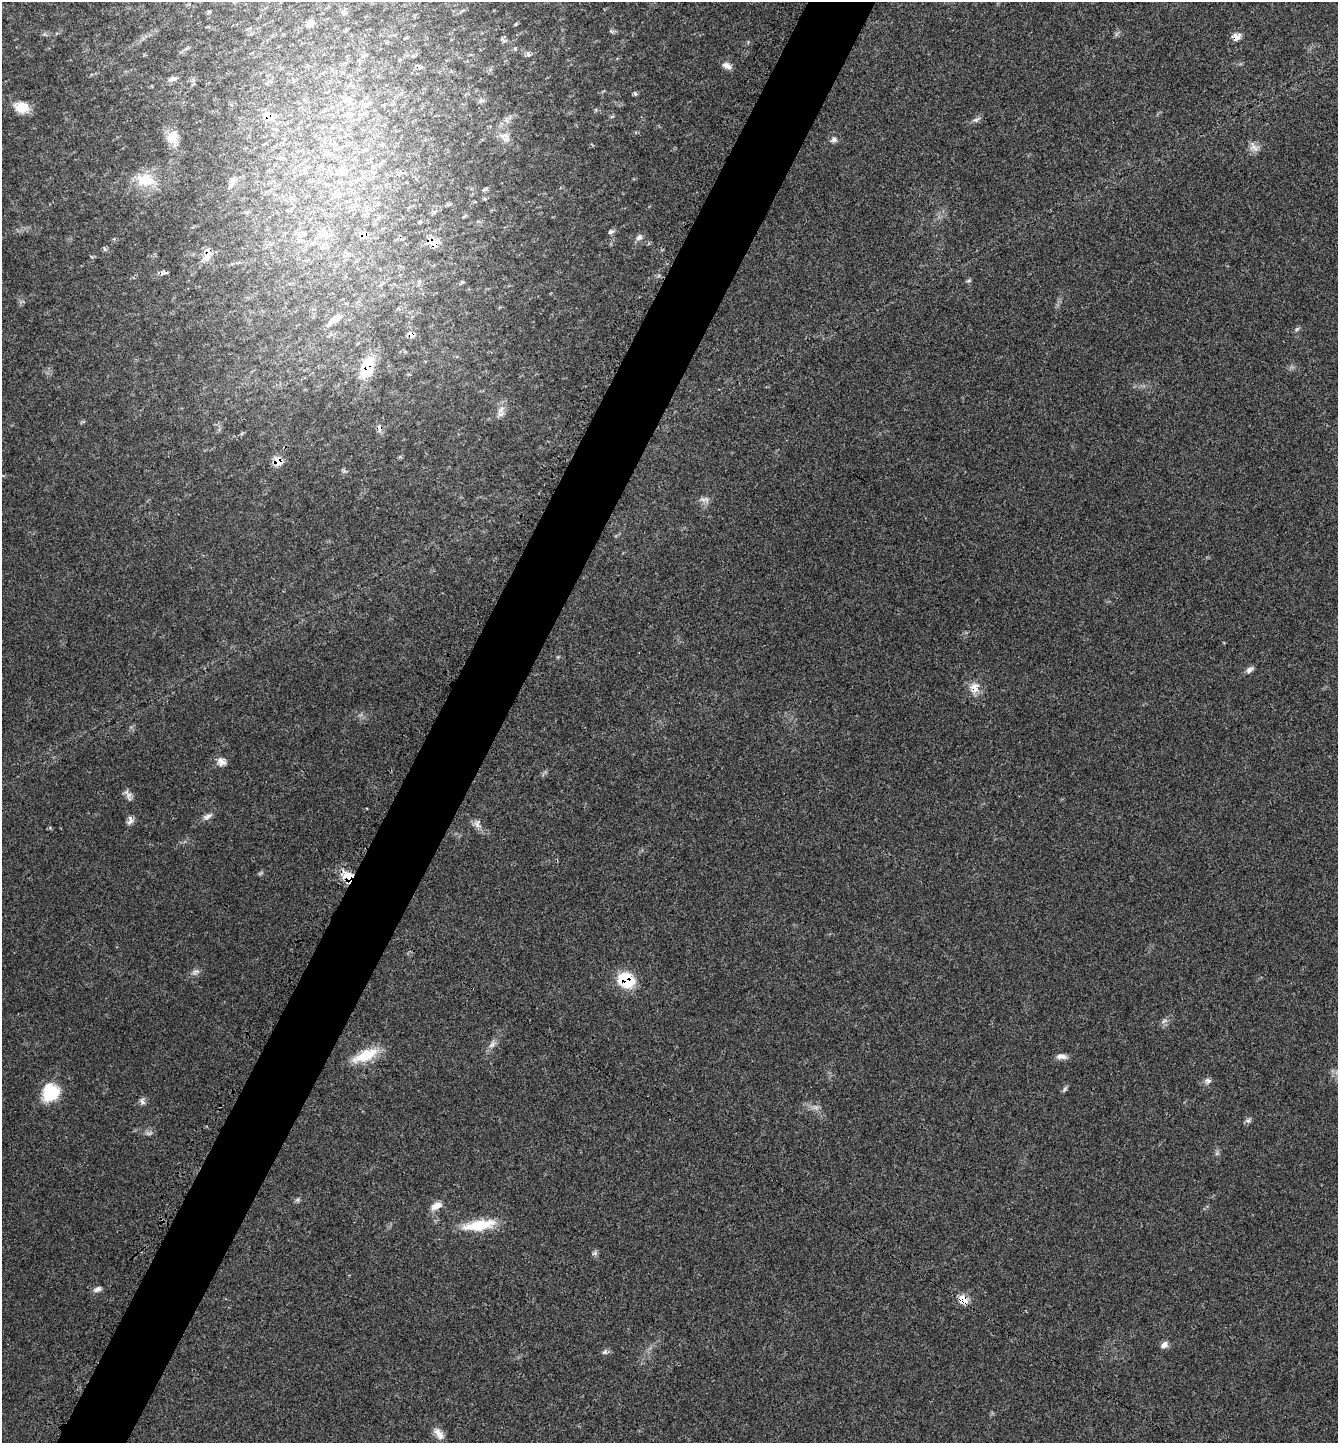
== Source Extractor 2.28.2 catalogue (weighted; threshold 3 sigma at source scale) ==
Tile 7 of 4 x 4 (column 3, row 2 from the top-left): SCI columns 2859-4194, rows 2925-4365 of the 5851 x 5844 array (HDU 1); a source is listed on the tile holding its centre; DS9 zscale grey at full resolution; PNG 1340 x 1445 px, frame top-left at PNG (2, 2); no overlay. Shown black and unused: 5% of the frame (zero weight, under 3 of 4 exposures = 2% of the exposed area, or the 3 px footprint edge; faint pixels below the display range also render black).
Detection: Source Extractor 2.28.2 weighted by HDU 2 'WHT'; one run over the whole footprint, this tile lists its part. Background 0.0451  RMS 0.0045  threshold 0.0202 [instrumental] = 3 sigma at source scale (4.5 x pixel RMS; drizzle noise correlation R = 1.50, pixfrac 1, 0.05/0.05 arcsec/px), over >= 5 px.
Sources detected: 87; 3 too faint to see at this stretch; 1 cosmic-ray / hot-pixel residue — not listed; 4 inside a brighter listed object's ellipse — not listed separately; the other 79 listed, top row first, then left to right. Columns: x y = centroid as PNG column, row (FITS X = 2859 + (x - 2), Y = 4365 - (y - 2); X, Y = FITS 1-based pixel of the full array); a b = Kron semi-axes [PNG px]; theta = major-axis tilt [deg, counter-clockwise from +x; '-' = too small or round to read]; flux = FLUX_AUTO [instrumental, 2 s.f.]
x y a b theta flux
344 12 9 8 - 1.6
310 24 12 8 72 2.9
516 24 6 3 71 0.48
611 31 7 4 -19 0.77
44 34 8 5 -26 0.93
1236 37 10 9 - 3.3
504 41 7 4 43 0.9
528 54 8 5 -67 1.3
727 66 13 8 -27 2.6
420 67 10 5 -17 1
173 79 13 6 9 1.9
635 93 8 4 -63 0.76
347 100 16 9 7 4.5
481 101 10 5 17 1
366 105 8 5 30 1.5
22 107 19 14 -19 7.9
269 116 15 12 -41 5.6
510 117 7 4 72 1
976 120 11 6 18 1.5
173 138 20 15 -76 6.5
506 138 16 10 85 3.9
834 140 9 8 - 1.7
1254 147 15 11 -41 3.2
341 172 16 11 9 4.7
358 179 8 5 14 1.2
145 180 28 18 -9 13
232 182 15 6 70 2.1
366 209 10 5 -78 1.6
379 217 5 5 - 0.75
420 222 4 4 - 0.47
611 232 8 6 16 1.2
324 233 15 13 -67 5.8
302 234 16 8 15 3.5
364 235 10 9 - 3.6
639 237 9 8 - 2.1
429 240 10 8 -65 3.1
105 249 7 5 -47 0.8
347 254 12 5 -43 1.6
207 257 15 9 37 3.5
969 281 7 5 31 0.76
462 282 6 4 45 0.51
335 319 22 8 35 5.1
1297 329 7 5 44 0.9
411 334 9 7 -42 2.4
367 368 25 13 69 17
501 410 15 9 54 3.6
82 422 8 3 32 0.52
380 428 10 6 -77 1.8
277 461 8 7 - 7.9
706 499 12 7 -69 2
1250 670 11 7 38 1.8
974 688 15 13 86 5.5
221 762 12 10 -7 3.2
128 795 17 6 -65 2.1
207 816 14 7 28 2.2
130 820 11 7 73 2
477 824 13 9 -82 2.6
347 875 19 11 -11 8.4
195 972 12 7 30 1.9
626 980 19 15 -30 18
1164 1021 11 5 23 1.6
492 1044 14 8 54 2.7
366 1055 34 13 24 13
1061 1056 14 7 -2 2.5
1208 1081 9 8 - 1.8
1065 1089 10 5 56 1
50 1092 21 18 53 16
142 1102 10 6 -66 1.6
815 1107 14 8 -2 2.7
1248 1121 8 7 - 1.2
298 1200 7 6 - 0.88
436 1206 15 9 25 3.9
479 1225 41 12 9 16
595 1253 8 6 2 1.1
98 1289 11 6 18 1.8
963 1300 12 10 -54 5.6
1164 1345 11 8 34 2
605 1352 8 6 33 1.2
439 1433 17 8 -51 3.8
Overlapping masked pixels (flux is a lower limit): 13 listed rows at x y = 1236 37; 420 67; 269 116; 364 235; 429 240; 411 334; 367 368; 380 428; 277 461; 974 688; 347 875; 626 980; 963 1300